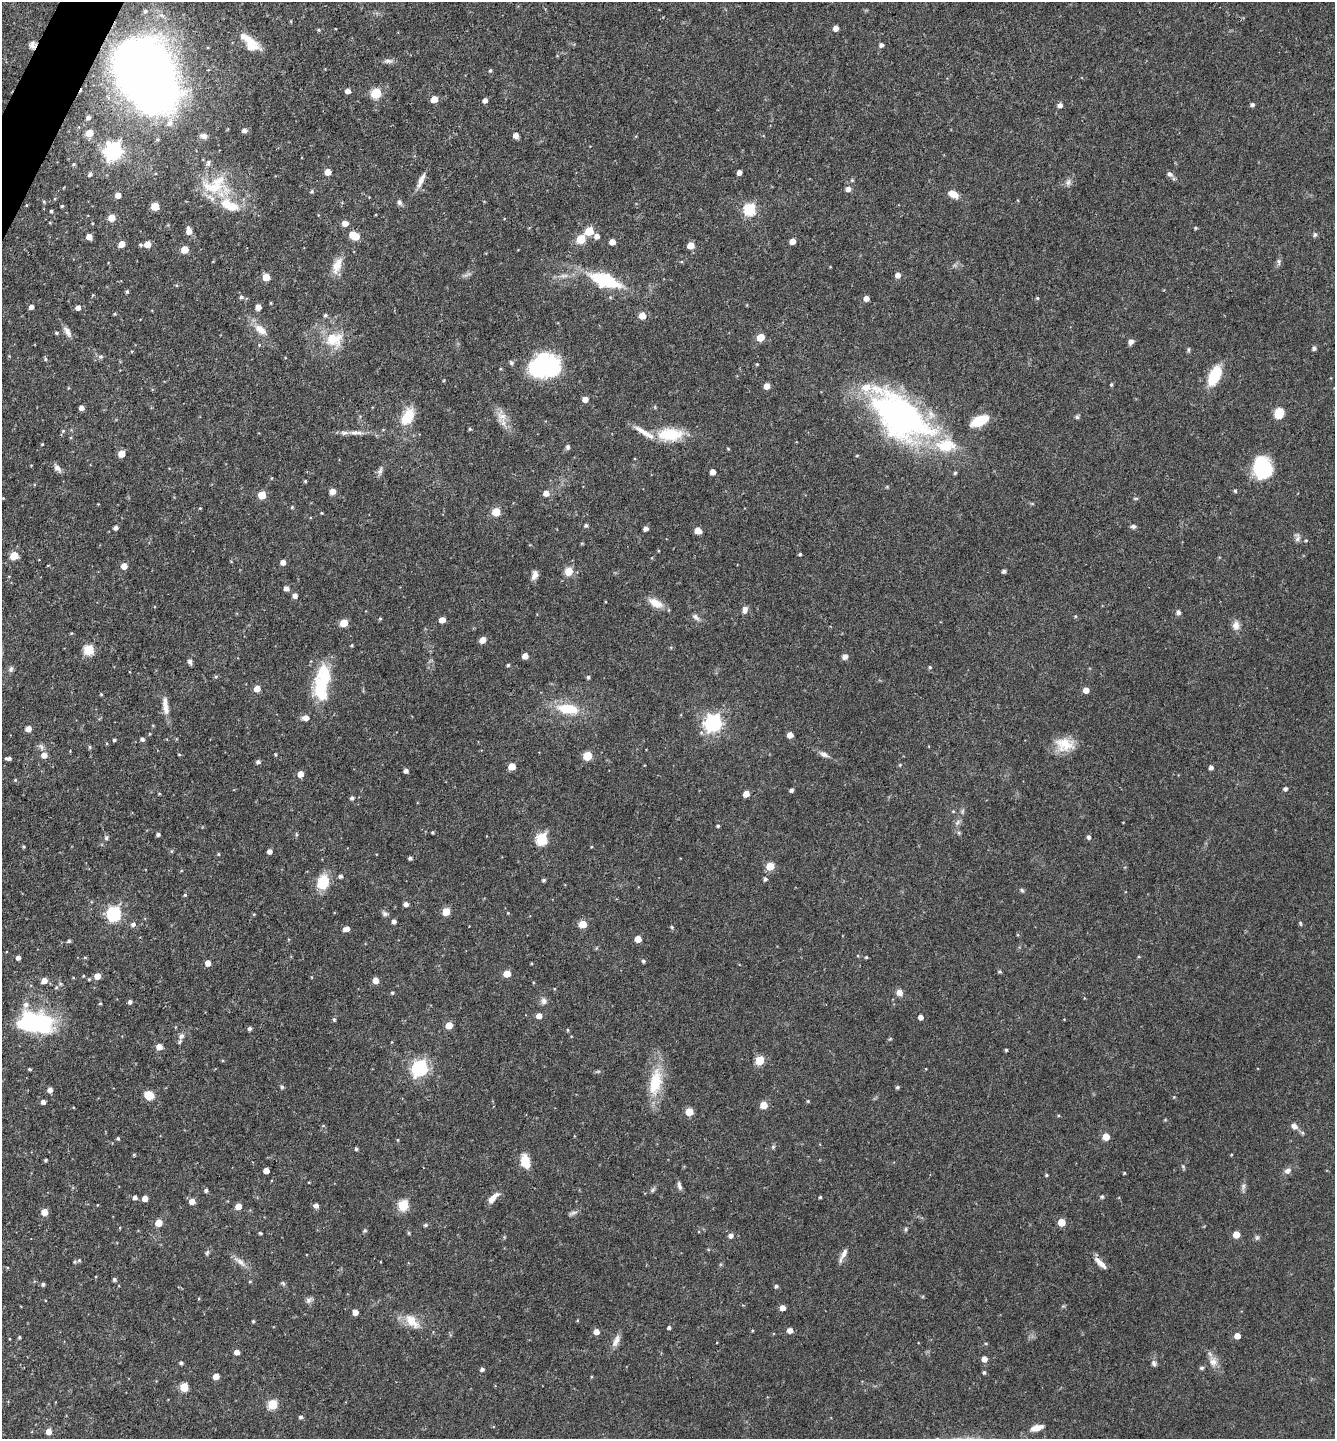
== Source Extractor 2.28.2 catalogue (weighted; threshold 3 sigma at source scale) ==
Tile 11 of 4 x 4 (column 3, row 3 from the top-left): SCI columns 2810-4142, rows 1437-2873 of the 5757 x 5746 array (HDU 1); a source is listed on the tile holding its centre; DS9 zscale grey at full resolution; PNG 1337 x 1441 px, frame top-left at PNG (2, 2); no overlay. Shown black and unused: <1% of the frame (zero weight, under 3 of 4 exposures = <1% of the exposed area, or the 3 px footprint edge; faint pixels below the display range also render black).
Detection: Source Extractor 2.28.2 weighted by HDU 2 'WHT'; one run over the whole footprint, this tile lists its part. Background 0.0911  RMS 0.0041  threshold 0.0186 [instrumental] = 3 sigma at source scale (4.5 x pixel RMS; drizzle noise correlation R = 1.50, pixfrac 1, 0.05/0.05 arcsec/px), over >= 5 px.
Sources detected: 347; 2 inside a brighter object's white glare — not listed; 11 inside a brighter listed object's ellipse — not listed separately; the other 334 listed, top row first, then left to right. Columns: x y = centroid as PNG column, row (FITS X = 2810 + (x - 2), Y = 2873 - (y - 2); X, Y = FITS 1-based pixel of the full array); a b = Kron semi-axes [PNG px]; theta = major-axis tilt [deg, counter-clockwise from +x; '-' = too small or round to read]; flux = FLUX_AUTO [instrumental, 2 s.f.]
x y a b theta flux
145 11 6 6 - 1.1
836 28 5 4 - 2.5
319 30 4 4 - 0.52
250 40 30 9 -38 6.5
32 45 8 6 -79 1.5
881 45 4 4 - 1.3
388 61 12 6 0 1.4
490 70 4 4 - 0.57
145 74 68 46 -63 390
348 91 5 4 - 2.1
376 93 6 5 - 26
434 99 5 5 - 6
485 100 5 4 - 1.9
1060 105 6 5 - 1.4
1252 105 5 4 - 1.1
88 117 4 4 - 1.4
244 130 5 5 - 1.4
89 133 5 5 - 6.6
516 135 5 5 - 2.7
204 136 10 6 -12 1.9
113 151 7 7 - 160
208 163 9 5 79 1.3
73 164 5 4 - 0.56
328 172 5 5 - 4.1
739 173 4 4 - 2.1
90 174 5 4 - 0.92
1170 174 7 6 - 1.3
421 180 22 6 65 2.9
1068 182 10 6 69 1.4
215 187 43 18 -10 19
848 189 5 5 - 2.1
312 191 5 4 - 0.62
953 194 11 6 -27 4.5
118 195 5 4 - 3.8
44 201 5 3 - 0.47
399 202 7 6 - 1.2
62 206 3 3 - 0.55
155 206 5 5 - 11
750 209 6 6 - 40
51 211 3 3 - 0.63
111 218 5 5 - 5.3
345 223 5 5 - 3.5
1196 228 4 3 - 0.49
189 231 8 6 -80 2.9
589 231 6 5 - 12
1315 234 5 5 - 0.92
355 236 8 5 -27 11
597 236 5 5 - 2
89 237 5 4 - 3.4
581 239 6 5 - 13
792 241 5 4 - 3.4
612 242 5 4 - 3.5
122 244 5 5 - 4.2
147 244 5 5 - 4.8
140 245 5 4 - 0.6
691 245 5 5 - 5.6
185 249 5 5 - 6.6
1279 262 10 5 -83 0.98
337 265 23 10 69 5.2
898 275 5 5 - 2.5
266 277 5 5 - 7.4
605 280 33 15 -19 25
127 292 4 4 - 0.63
241 297 5 5 - 0.82
866 298 4 4 - 2.7
1037 298 5 4 - 0.45
31 307 5 4 - 1.7
78 307 5 5 - 2.2
258 307 5 5 - 2.9
114 314 4 3 - 0.43
325 315 5 5 - 0.72
642 315 5 5 - 5.1
260 330 18 9 -38 4.7
67 332 15 7 -59 2.3
56 333 4 4 - 0.64
331 337 32 12 8 9.3
760 337 5 5 - 10
1131 342 7 5 69 1.5
1314 348 5 5 - 1.1
1188 350 7 3 90 0.55
100 357 6 6 - 0.92
45 359 6 4 -89 0.55
757 364 4 4 - 0.38
545 366 30 22 10 45
1214 376 21 11 66 14
1111 385 5 4 - 0.56
767 386 5 4 - 4.2
585 399 5 5 - 3
81 408 4 4 - 2.1
1279 413 11 9 70 6.5
502 416 14 9 -21 3.5
899 416 73 40 -38 120
407 417 24 14 61 9.1
1077 417 6 6 - 0.68
980 421 15 7 24 15
470 429 5 4 - 0.54
63 431 5 4 - 0.52
356 433 20 6 -2 2.9
670 434 30 15 2 15
42 444 3 3 - 0.37
568 447 6 5 - 1.1
121 454 5 5 - 5.3
58 468 12 7 -40 1.8
1262 468 19 15 -72 31
380 471 12 5 77 1.4
713 472 4 4 - 3.2
955 473 5 4 - 0.53
305 481 4 4 - 0.44
332 491 5 5 - 3.5
1235 491 4 4 - 0.59
546 493 6 5 - 3.1
262 495 5 5 - 11
3 498 3 3 - 0.26
1136 498 6 4 1 0.49
98 504 3 3 - 0.26
292 507 4 3 - 0.47
200 508 4 3 - 0.33
496 512 5 5 - 13
322 513 4 3 - 0.33
586 525 4 4 - 0.8
1133 526 7 5 0 1
116 528 4 4 - 1.5
646 528 5 4 - 1.5
698 531 5 5 - 4.9
1297 539 9 7 59 1.4
1306 540 4 4 - 0.43
800 554 3 3 - 0.6
14 555 5 5 - 9.4
283 562 5 4 - 2.8
124 566 5 5 - 4.3
569 571 10 9 - 4
1004 571 4 4 - 1.1
535 575 12 7 71 2
286 588 5 5 - 1.9
295 595 5 5 - 1.9
655 603 20 9 -29 4.9
745 610 9 6 77 1.8
1178 612 6 5 - 1.1
1075 616 4 4 - 0.41
696 617 10 6 -39 1.5
380 619 5 3 - 0.38
442 620 5 4 - 3.9
344 623 5 5 - 9.9
1236 625 11 9 89 2.7
483 640 5 5 - 4.2
352 645 4 3 - 0.41
88 650 6 5 - 27
525 656 5 4 - 3.6
845 657 7 6 - 1.5
190 661 6 4 -71 1.4
508 665 4 4 - 0.61
930 667 4 4 - 0.52
11 669 8 6 66 1.1
588 677 4 4 - 0.8
323 680 39 18 76 22
257 689 5 5 - 4.9
1086 690 5 4 - 3.5
101 694 4 3 - 0.44
165 706 25 7 -82 4
568 709 28 12 -8 13
306 718 6 5 - 2.6
713 723 7 6 - 150
153 726 5 3 - 0.33
28 729 5 4 - 3.6
790 735 5 4 - 3.5
142 739 4 4 - 1.1
114 740 4 3 - 0.67
1064 744 24 17 -6 8.4
41 747 10 5 -65 1.2
90 747 6 4 -89 0.48
179 754 5 3 - 0.37
275 754 4 3 - 0.45
824 754 13 6 -25 1.9
44 755 6 6 - 2.9
587 756 5 5 - 14
6 758 5 4 - 0.67
258 762 5 4 - 1.1
512 766 5 5 - 6.8
1211 767 4 4 - 1.4
406 771 4 4 - 1.5
300 774 5 5 - 4.3
15 780 5 4 - 0.48
1285 789 5 4 - 1.1
791 790 4 4 - 1.2
159 794 5 3 - 0.32
746 794 5 4 - 4
352 798 4 4 - 1
953 811 4 4 - 0.42
957 823 8 5 59 1.1
718 826 4 4 - 0.66
432 832 3 3 - 0.46
158 834 4 4 - 1
1089 837 5 4 - 1.1
106 838 5 5 - 0.75
541 839 6 6 - 36
24 847 4 4 - 0.47
172 851 5 3 - 0.47
269 851 4 4 - 2
218 854 5 3 - 0.36
410 858 4 4 - 0.97
770 866 5 5 - 10
340 876 4 4 - 0.96
765 879 5 4 - 0.89
544 880 4 4 - 0.82
323 882 17 13 70 9.6
1022 890 6 4 -45 0.64
185 895 4 4 - 0.5
406 904 5 4 - 1.9
446 912 5 5 - 9.4
508 913 4 4 - 0.31
114 914 6 6 - 74
254 914 4 3 - 0.38
385 914 9 6 -21 1.1
394 921 4 4 - 1.4
1300 923 7 4 -60 0.5
133 924 6 5 - 1.3
583 924 5 5 - 8
672 927 4 4 - 0.54
346 929 6 4 16 2.7
638 939 5 5 - 4.8
69 941 4 4 - 0.68
866 957 4 3 - 0.44
18 958 4 4 - 1.5
643 961 5 4 - 0.69
208 963 5 4 - 3.3
1000 972 6 3 -19 0.47
507 974 5 5 - 6.9
97 976 5 5 - 4.8
375 980 5 5 - 3.3
44 981 5 5 - 3.6
392 993 5 4 - 0.54
899 993 7 7 - 2.4
543 1001 9 7 -89 1.6
130 1002 4 4 - 1.2
100 1003 4 3 - 0.41
26 1005 8 7 - 1.9
539 1016 5 5 - 3.1
920 1017 4 4 - 2.3
334 1019 5 4 - 0.58
34 1023 36 18 0 46
449 1025 5 5 - 7
249 1028 4 4 - 1
568 1030 5 3 - 0.4
181 1036 8 7 - 1.6
159 1047 5 5 - 3.9
1006 1050 4 3 - 0.54
759 1060 5 5 - 17
419 1068 7 6 - 110
29 1069 3 3 - 0.45
655 1082 39 16 79 15
282 1087 5 5 - 0.62
897 1087 4 4 - 0.69
50 1090 5 5 - 2.1
149 1095 7 6 - 8.9
1174 1097 4 4 - 0.35
808 1101 4 4 - 0.42
43 1102 4 4 - 1.5
763 1105 5 5 - 8.1
689 1112 5 5 - 9.2
1294 1126 8 6 -31 1.9
1106 1137 5 5 - 7.8
118 1139 4 4 - 0.61
398 1140 4 3 - 0.33
773 1147 5 5 - 0.65
356 1149 4 3 - 0.69
134 1155 4 4 - 0.41
46 1160 4 3 - 0.6
525 1161 16 9 -79 6.6
1183 1166 6 4 -56 0.55
266 1170 5 4 - 4.2
1287 1171 8 7 - 1.9
1124 1173 5 3 - 0.33
1046 1175 4 3 - 0.46
679 1186 11 5 -76 1.3
1243 1186 8 5 82 1.2
206 1190 4 4 - 0.93
652 1190 6 4 88 0.73
135 1197 4 4 - 1.5
820 1197 4 3 - 0.5
1102 1197 5 4 - 0.61
145 1198 4 4 - 3.9
493 1198 17 6 46 3.1
192 1201 5 5 - 3.5
316 1205 5 5 - 2
403 1205 5 5 - 30
238 1206 5 5 - 4.4
44 1212 5 5 - 6.1
573 1213 13 4 18 1.1
1061 1222 5 5 - 8.8
158 1223 5 5 - 6.5
426 1225 5 4 - 0.8
120 1228 4 3 - 0.33
906 1229 6 4 90 0.54
365 1230 5 5 - 0.68
260 1233 4 3 - 0.48
409 1233 6 3 -71 0.43
1236 1234 5 5 - 6.2
731 1235 5 5 - 1.8
1257 1237 6 5 - 0.8
207 1253 8 4 63 0.79
844 1253 18 6 63 2.3
79 1260 4 4 - 0.47
74 1262 4 4 - 0.53
241 1262 16 7 -44 2.6
1100 1263 18 6 -44 3.4
114 1279 4 4 - 0.77
283 1283 7 4 -46 0.64
43 1284 4 4 - 0.8
776 1286 4 4 - 0.96
308 1300 9 7 37 1.3
783 1308 5 4 - 3
355 1312 4 4 - 3.6
253 1321 4 3 - 0.53
412 1321 25 12 -45 6.5
669 1328 4 3 - 0.86
790 1330 5 5 - 2.6
596 1332 5 5 - 3.3
1237 1336 4 4 - 4
19 1337 4 4 - 0.51
616 1341 18 7 64 2.6
237 1352 5 4 - 2.4
984 1359 5 5 - 3.1
1213 1362 12 11 - 3.2
181 1363 4 4 - 0.73
1154 1363 9 7 -74 1.2
1202 1368 6 4 2 0.66
482 1369 4 4 - 1.1
984 1372 4 4 - 0.74
216 1376 5 4 - 4
184 1387 5 5 - 14
272 1404 5 5 - 22
300 1417 5 5 - 0.87
1037 1428 14 7 15 3.8
48 1432 5 5 - 3.1
Overlapping masked pixels (flux is a lower limit): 2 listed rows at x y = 32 45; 145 74
Isophote crosses this tile's border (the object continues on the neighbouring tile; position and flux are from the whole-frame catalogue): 2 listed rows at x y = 145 74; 34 1023